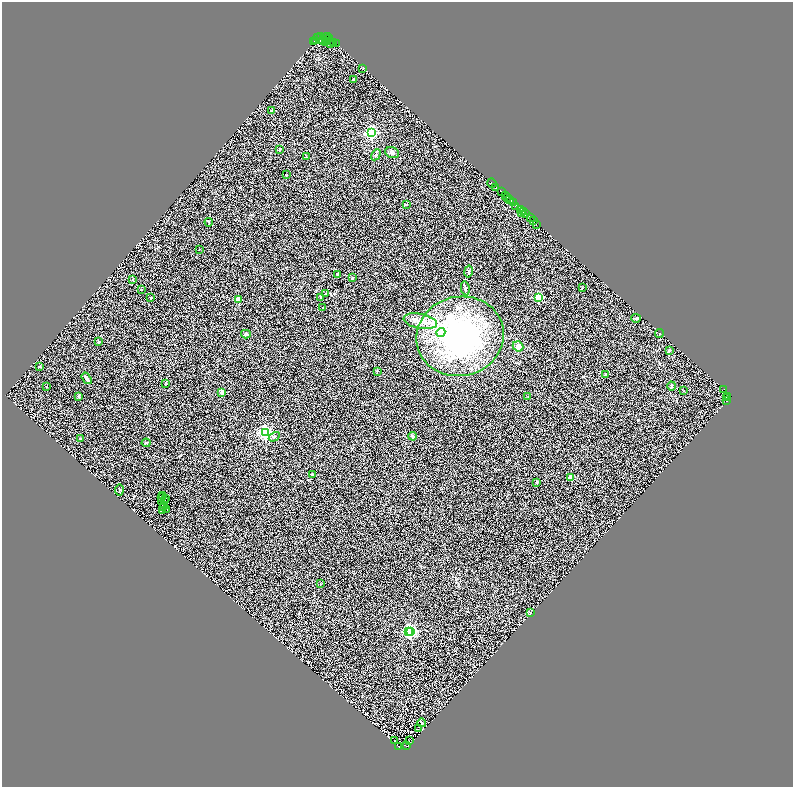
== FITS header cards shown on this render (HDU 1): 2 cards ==
NAXIS1  =                 1582
NAXIS2  =                 1570

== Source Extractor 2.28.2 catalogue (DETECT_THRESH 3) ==
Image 1582 x 1570 px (HDU 1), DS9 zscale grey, zoomed out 1/2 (1 PNG px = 2 x 2 image px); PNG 795 x 789 px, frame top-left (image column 2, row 1570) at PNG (2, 2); each listed source drawn as its Kron ellipse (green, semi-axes under 4 px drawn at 4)
Background 0.666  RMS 0.51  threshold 1.52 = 3 sigma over >= 5 px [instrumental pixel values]
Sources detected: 139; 36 cannot appear on this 1/2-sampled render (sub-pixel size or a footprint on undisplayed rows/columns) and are neither listed nor drawn; the other 103 listed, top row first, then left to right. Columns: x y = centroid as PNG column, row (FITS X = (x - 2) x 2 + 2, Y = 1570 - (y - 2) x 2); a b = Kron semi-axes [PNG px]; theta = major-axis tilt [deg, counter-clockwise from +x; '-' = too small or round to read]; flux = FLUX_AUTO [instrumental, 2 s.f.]
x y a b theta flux
321 37 2 2 - 1100
328 37 3 2 - 880
318 38 2 1 - 620
330 38 2 1 - 330
324 39 6 4 45 6500
315 40 2 1 - 380
314 41 2 1 - 250
326 42 3 1 - 1700
328 42 4 2 - 760
333 42 3 1 - 850
336 43 3 1 - 530
331 44 4 1 - 1200
363 68 2 2 - 28
354 80 4 2 - 54
272 110 3 2 - 150
371 133 4 3 - 20000
280 149 3 3 - 120
392 152 7 5 -21 280
376 155 6 4 61 210
306 157 3 2 - 53
286 175 3 2 - 38
492 183 5 1 - 280
496 187 3 2 - 4400
501 192 4 2 - 2500
506 195 2 2 - 110
507 198 2 2 - 370
510 199 3 2 - 1000
513 202 2 2 - 620
406 204 3 2 - 64
515 207 3 1 - 390
521 209 4 2 - 3600
523 211 2 1 - 480
522 213 2 1 - 57
526 214 2 2 - 2200
530 217 3 2 - 1200
534 221 2 1 - 110
209 222 4 2 - 67
536 224 2 1 - 170
199 249 2 2 - 38
468 272 6 3 79 140
337 274 3 3 - 120
352 278 2 2 - 270
132 280 4 3 - 91
465 288 7 2 -78 150
582 288 2 2 - 64
141 290 2 2 - 27
326 294 3 3 - 91
321 297 2 2 - 310
538 297 3 3 - 4800
151 298 3 2 - 51
238 300 2 2 - 2000
323 307 2 1 - 60
636 318 5 3 - 140
420 321 17 7 -11 1000
441 332 4 4 - 380
246 334 5 4 - 140
659 334 4 1 - 36
460 336 44 39 14 21000
98 341 4 3 - 86
518 346 5 5 - 590
669 351 2 2 - 300
39 367 4 3 - 97
377 371 4 2 - 80
606 375 2 2 - 440
87 378 6 4 -54 320
166 383 4 2 - 110
672 386 4 3 - 160
46 387 2 2 - 58
723 389 2 1 - 42
684 391 2 2 - 38
222 392 2 2 - 1300
78 396 3 3 - 110
528 396 2 2 - 27
726 397 2 1 - 310
728 397 4 2 - 220
726 401 3 1 - 92
265 433 4 4 - 25000
412 436 4 3 - 210
274 437 6 4 31 210
80 439 2 2 - 340
146 443 4 3 - 90
313 474 3 2 - 89
571 477 2 2 - 2100
537 482 3 3 - 90
119 490 5 3 - 97
163 495 4 1 - 18
161 498 3 2 - 7.4
166 498 3 1 - 18
165 500 2 1 - 32
162 502 2 1 - 34
164 506 2 1 - 30
166 509 2 1 - 33
163 510 3 1 - 40
321 584 3 2 - 66
530 612 4 3 - 86
408 631 3 3 - 7700
410 631 4 3 - 20000
422 723 4 2 - 73
419 729 2 1 - 25
395 740 2 1 - 28
409 741 2 1 - 32
407 745 3 2 - 110
399 746 4 1 - 87
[36 sub-pixel or undisplayed-footprint detections neither listed nor drawn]